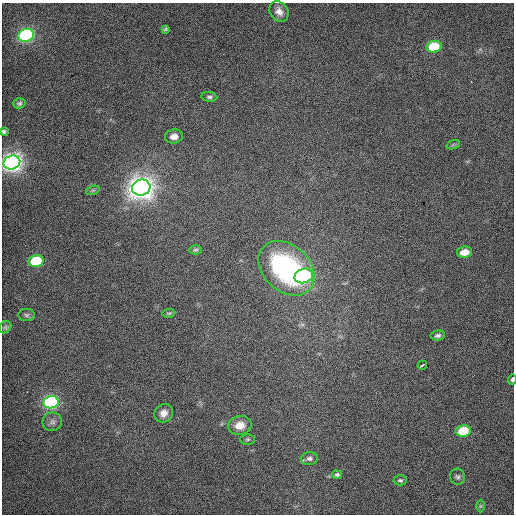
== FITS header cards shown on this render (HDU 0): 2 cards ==
NAXIS1  =                  512 / Axis length
NAXIS2  =                  512 / Axis length

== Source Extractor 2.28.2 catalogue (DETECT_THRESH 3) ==
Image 512 x 512 px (HDU 0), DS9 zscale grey, 1 PNG px = 1 image px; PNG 516 x 516 px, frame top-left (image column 1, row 512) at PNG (2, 3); each listed source drawn as its Kron ellipse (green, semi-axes under 4 px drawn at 4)
Background 500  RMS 2.8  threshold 8.32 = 3 sigma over >= 5 px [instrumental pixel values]
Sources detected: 34; all 34 listed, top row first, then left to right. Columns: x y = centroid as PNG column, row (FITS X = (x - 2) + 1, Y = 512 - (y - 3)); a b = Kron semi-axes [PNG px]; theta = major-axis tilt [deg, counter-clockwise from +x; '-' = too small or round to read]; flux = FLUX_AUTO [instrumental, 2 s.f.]
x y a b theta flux
279 12 11 8 -53 1200
165 29 4 3 - 220
26 35 8 6 14 56000
434 47 8 5 12 8900
209 97 8 5 -8 430
19 103 6 5 - 400
4 131 4 3 - 300
174 136 9 7 9 1200
453 145 7 4 19 330
12 163 8 7 - 150000
141 188 9 8 - 250000
93 190 7 4 18 330
195 250 6 4 1 290
464 252 8 5 8 3000
36 261 7 6 - 13000
286 268 31 23 -42 31000
304 276 9 7 21 30000
169 313 6 4 7 250
27 315 8 6 -1 440
5 327 6 5 - 350
438 335 7 5 7 440
422 365 5 2 - 300
512 379 5 3 - 470
51 402 8 6 11 50000
164 413 10 8 44 1400
52 422 10 9 - 810
240 425 12 9 10 2600
463 431 7 5 10 9300
248 439 7 5 1 340
309 458 8 6 4 600
337 475 5 4 - 380
458 477 8 7 - 500
400 480 6 5 - 350
480 506 6 4 89 260
At the frame edge (FLAGS 8, measured only in part): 3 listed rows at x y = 4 131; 12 163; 512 379